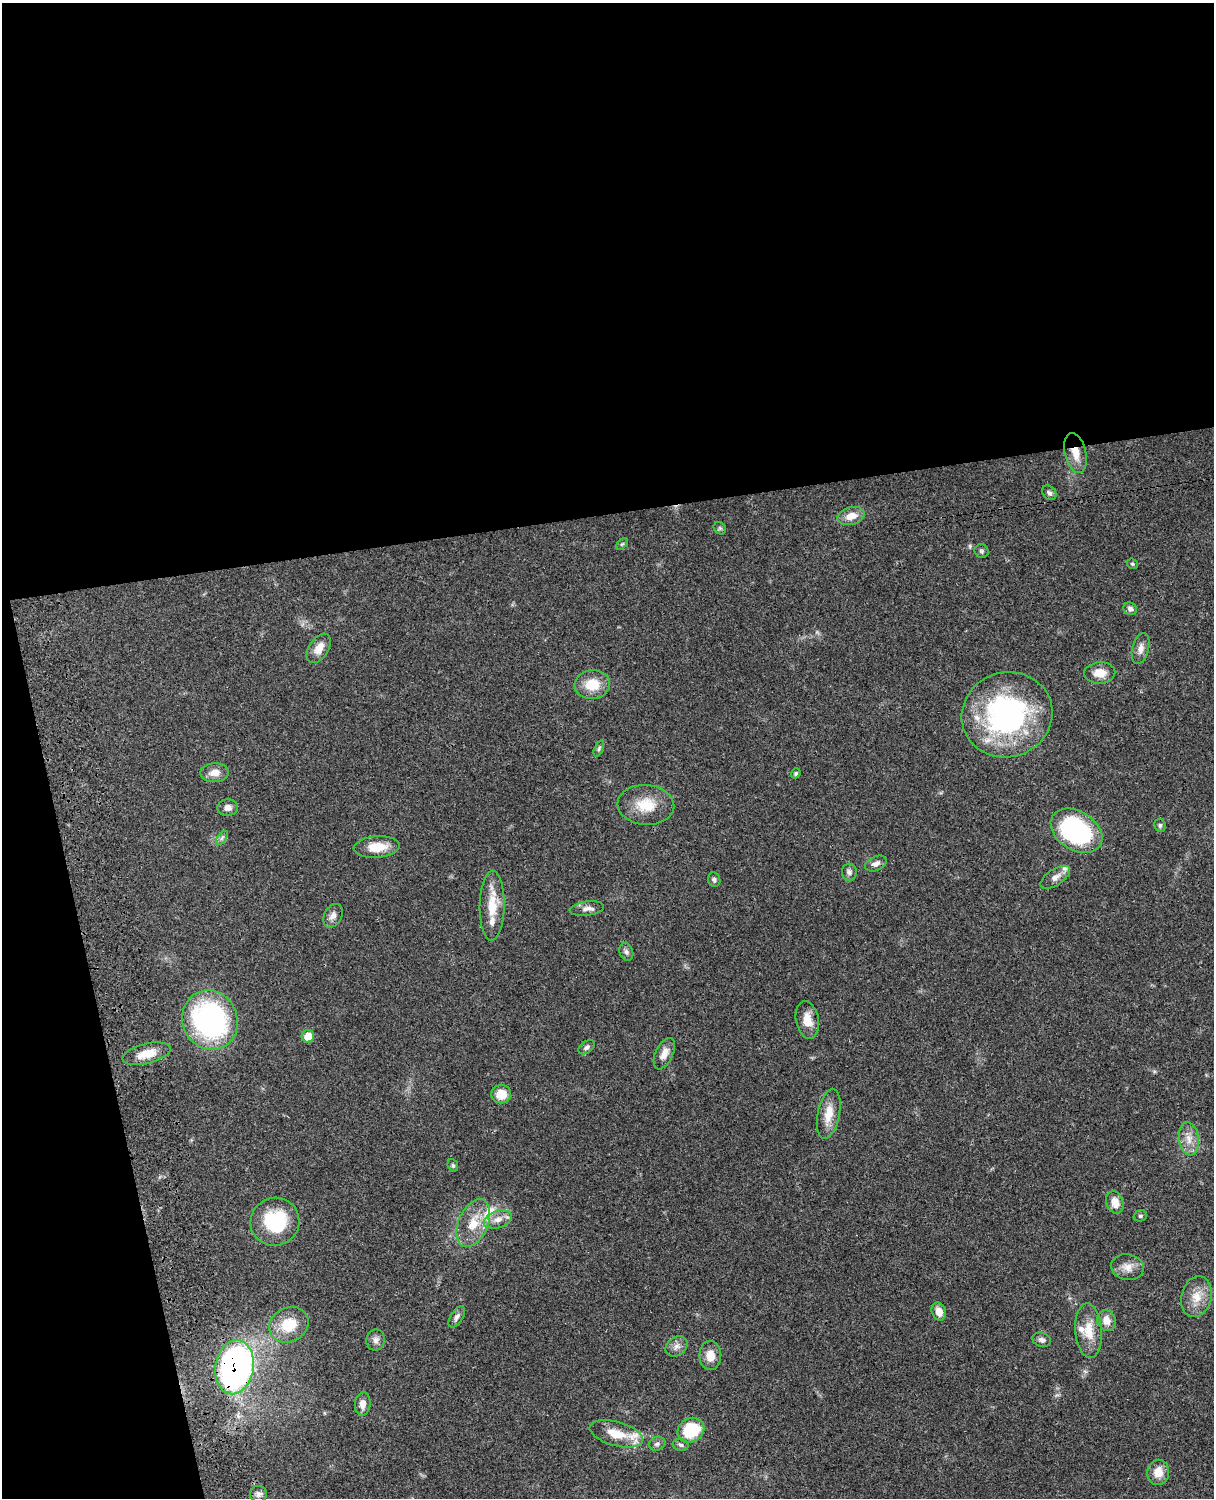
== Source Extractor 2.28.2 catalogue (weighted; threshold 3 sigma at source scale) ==
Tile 1 of 4 x 3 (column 1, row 1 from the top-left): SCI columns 122-1333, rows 3268-4763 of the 5089 x 4928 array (HDU 1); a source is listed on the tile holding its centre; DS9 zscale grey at full resolution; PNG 1216 x 1500 px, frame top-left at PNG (2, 3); each listed source drawn as its Kron ellipse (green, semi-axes under 4 px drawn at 4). Shown black and unused: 39% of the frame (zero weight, under 3 of 4 exposures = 6% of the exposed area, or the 3 px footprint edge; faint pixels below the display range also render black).
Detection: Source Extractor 2.28.2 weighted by HDU 2 'WHT'; one run over the whole footprint, this tile lists its part. Background 0.0756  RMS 0.0057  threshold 0.0259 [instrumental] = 3 sigma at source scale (4.5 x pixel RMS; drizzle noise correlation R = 1.50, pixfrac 1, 0.05/0.05 arcsec/px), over >= 5 px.
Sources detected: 68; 4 inside a brighter listed object's ellipse — not listed separately; the other 64 listed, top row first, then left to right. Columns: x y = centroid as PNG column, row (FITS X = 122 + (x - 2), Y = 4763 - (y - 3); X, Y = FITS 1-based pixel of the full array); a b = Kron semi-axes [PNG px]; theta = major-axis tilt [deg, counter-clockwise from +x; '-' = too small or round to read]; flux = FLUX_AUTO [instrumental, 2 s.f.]
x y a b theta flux
1075 453 20 10 -77 8
1049 493 8 6 -46 1.6
851 516 14 8 14 6.6
720 528 7 5 -44 0.99
622 544 7 4 44 0.81
982 551 7 6 - 1.2
1132 564 6 5 - 0.79
1130 609 7 6 - 1.8
319 648 16 9 57 6
1141 649 16 8 76 3.7
1100 673 15 10 3 6.8
592 685 17 14 5 13
1007 715 46 42 19 120
599 749 9 4 69 1.1
215 773 14 9 2 5.4
796 773 5 4 - 0.91
646 805 28 20 -4 15
228 808 10 8 5 3.2
1160 825 6 5 - 1.1
1077 831 28 19 -32 74
222 838 8 4 53 1.2
377 847 23 10 4 11
876 864 11 7 24 3
849 872 8 7 - 1.9
1055 877 17 8 34 3.8
714 880 7 6 - 1.4
492 906 35 12 89 14
587 908 17 7 7 3.3
333 916 12 8 61 3.1
626 952 9 6 -70 1.7
210 1020 30 27 -68 120
807 1020 19 11 -79 7.7
308 1036 6 6 - 8.9
587 1047 9 6 35 1.8
147 1054 24 10 14 10
664 1054 17 8 64 5.1
501 1094 10 9 - 9.5
829 1114 25 11 79 9
1189 1139 17 10 -82 6.1
453 1165 6 5 - 0.91
1115 1202 11 8 -71 5.9
1140 1216 7 5 15 1.1
498 1219 14 8 18 4.7
275 1222 24 24 - 34
473 1223 25 14 67 14
1127 1267 16 13 -9 5.8
1196 1297 21 15 76 9.4
939 1311 9 7 -69 5.4
457 1317 12 6 57 2.1
1107 1320 11 9 -68 5.5
289 1325 20 17 27 16
1089 1331 27 13 -86 11
376 1340 10 9 - 2.7
1042 1340 9 7 -20 2.2
677 1346 12 9 37 3.3
710 1356 14 11 -89 7
235 1367 27 19 81 210
363 1404 12 8 83 4.1
691 1430 14 12 32 27
616 1434 27 12 -15 14
657 1444 8 6 23 1.7
681 1445 8 6 -15 1.3
1158 1472 13 11 80 7
258 1494 8 8 - 2.1
Overlapping masked pixels (flux is a lower limit): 2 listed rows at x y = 1075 453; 235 1367